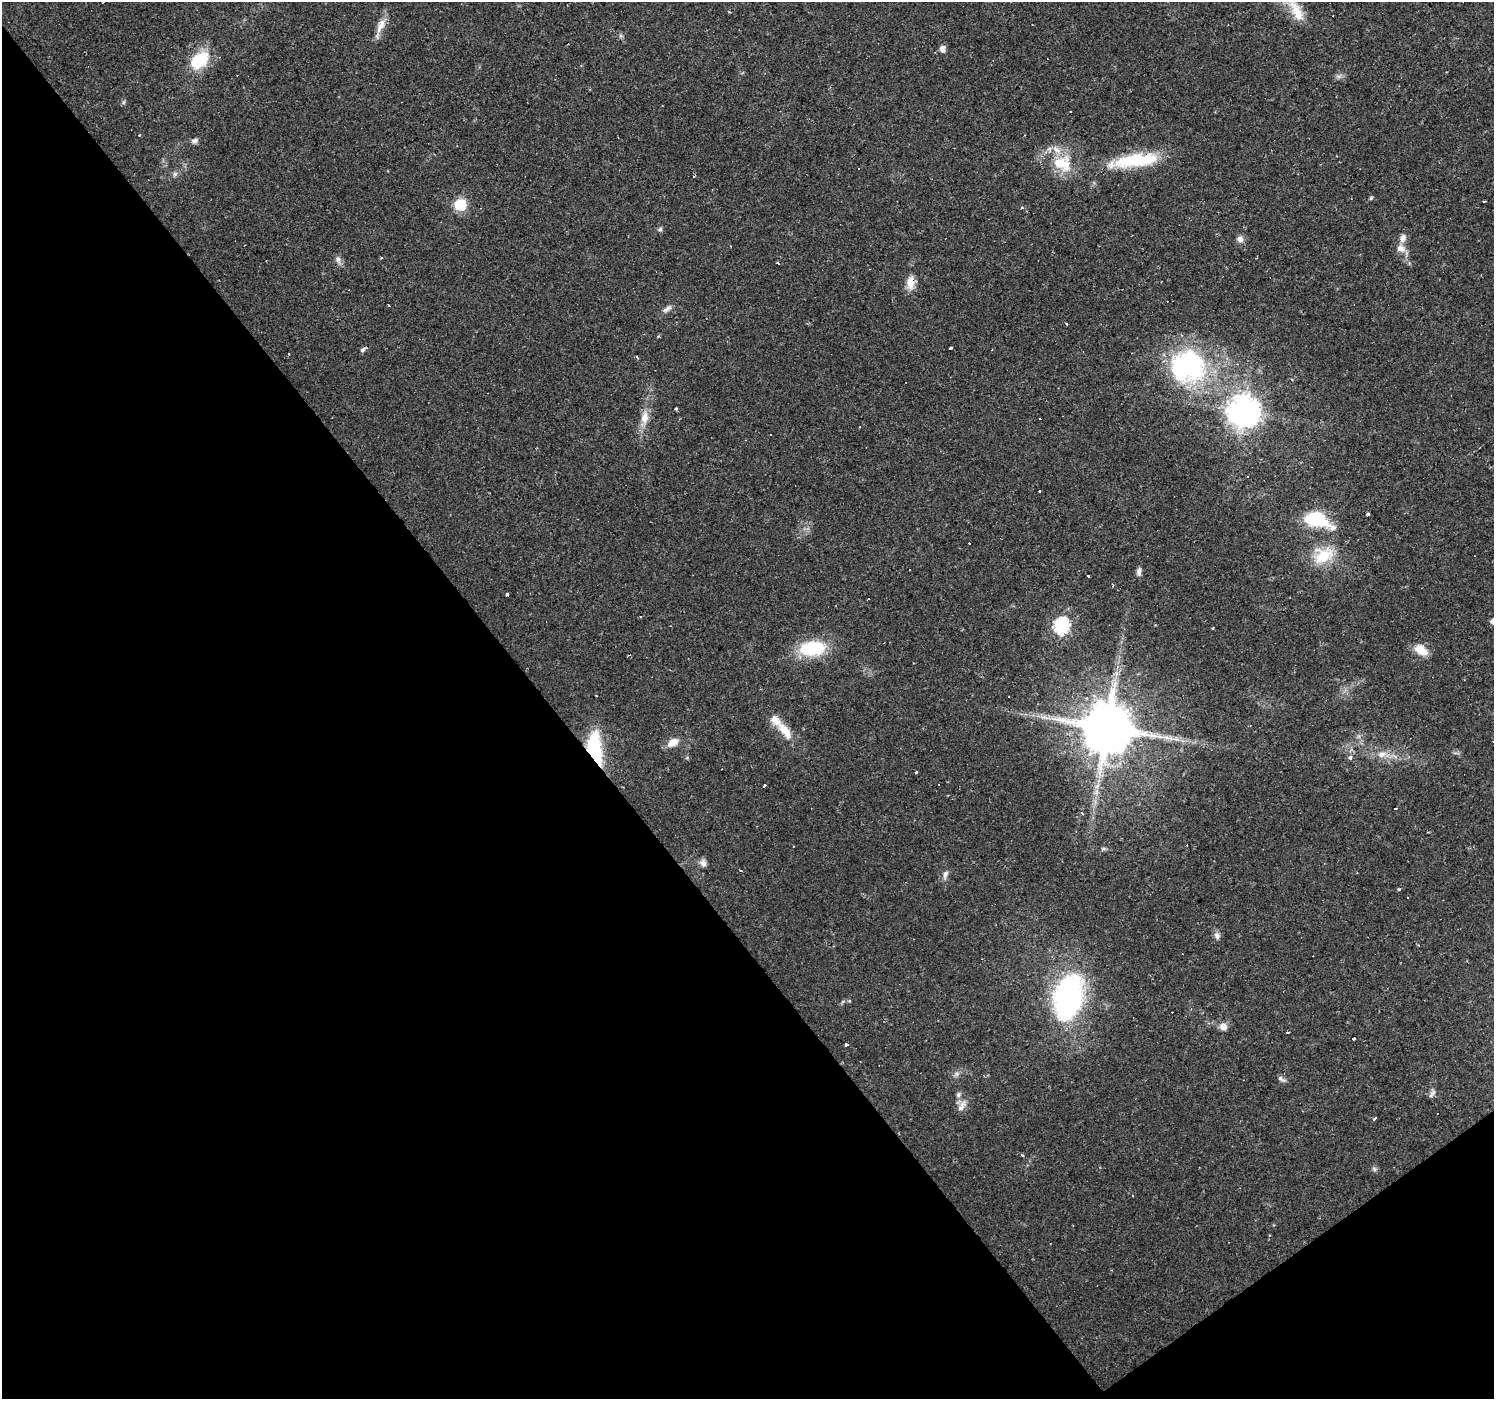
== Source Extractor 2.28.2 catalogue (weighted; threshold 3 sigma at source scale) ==
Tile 14 of 4 x 4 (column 2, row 4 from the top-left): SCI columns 1493-2984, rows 131-1527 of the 5970 x 5910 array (HDU 1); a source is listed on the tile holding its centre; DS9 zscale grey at full resolution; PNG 1496 x 1401 px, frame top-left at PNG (2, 2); no overlay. Shown black and unused: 39% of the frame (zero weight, under 2 of 3 exposures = <1% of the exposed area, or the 3 px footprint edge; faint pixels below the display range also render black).
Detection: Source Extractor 2.28.2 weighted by HDU 2 'WHT'; one run over the whole footprint, this tile lists its part. Background 0.0195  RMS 0.0024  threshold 0.0108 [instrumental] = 3 sigma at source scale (4.5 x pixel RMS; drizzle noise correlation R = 1.50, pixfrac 1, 0.0396/0.0396 arcsec/px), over >= 5 px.
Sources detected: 104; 1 too faint to see at this stretch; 26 cosmic-ray / hot-pixel residue — not listed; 4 inside a brighter listed object's ellipse — not listed separately; the other 73 listed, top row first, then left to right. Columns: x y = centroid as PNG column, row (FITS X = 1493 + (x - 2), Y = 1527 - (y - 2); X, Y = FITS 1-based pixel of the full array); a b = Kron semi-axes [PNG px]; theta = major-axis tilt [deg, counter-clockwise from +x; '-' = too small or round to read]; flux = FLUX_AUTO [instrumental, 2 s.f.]
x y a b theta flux
1297 12 30 14 -66 5.2
381 25 20 9 60 2.8
942 49 6 5 - 1.5
199 60 22 14 40 11
1338 76 9 4 8 0.71
123 102 7 4 88 0.4
1071 112 3 3 - 0.77
194 141 6 6 - 1.1
1135 160 62 15 7 16
1062 163 27 23 -25 9.1
175 174 7 6 - 0.62
694 176 4 2 - 0.21
1371 198 5 5 - 0.35
460 205 6 6 - 22
1022 208 4 3 - 0.38
660 229 7 5 -76 0.51
1403 238 12 8 70 1.4
1240 239 9 8 - 1.1
1401 248 11 9 -27 2
338 260 12 5 -76 0.95
778 263 3 3 - 1.5
910 283 19 11 -88 2.9
667 309 14 6 36 1.1
658 336 4 3 - 0.25
950 348 4 3 - 2.7
363 350 6 5 - 0.65
637 357 6 3 -44 0.26
1187 366 41 37 -4 40
676 408 4 3 - 0.3
1243 412 10 10 - 420
644 418 23 10 81 3.4
1248 476 3 3 - 0.94
1039 491 3 3 - 1.8
1368 513 4 3 - 0.46
1316 519 25 13 -20 14
1323 556 27 21 31 8.5
1139 572 12 6 81 0.89
1087 575 3 3 - 0.83
1113 586 3 3 - 0.53
507 594 3 3 - 1
1061 625 8 7 - 56
1212 628 3 2 - 0.31
812 648 28 16 6 15
1421 650 18 12 -37 3.3
1044 717 13 6 -14 1.5
1107 728 14 13 - 1700
784 729 19 12 -33 3.4
1176 739 9 4 0 0.87
673 742 14 9 28 2.7
594 749 32 13 -82 20
1382 754 20 9 -3 3
1350 758 6 5 - 0.73
916 772 4 2 - 0.19
765 785 4 3 - 0.68
1097 786 8 5 46 0.79
1395 809 3 3 - 1
703 863 10 7 -65 1.1
945 874 12 6 75 1.1
1399 889 4 4 - 0.28
1217 936 10 8 -74 0.98
1068 997 39 25 76 56
1223 1027 10 9 - 1.5
1288 1033 3 3 - 0.97
1354 1038 3 3 - 0.71
847 1045 4 3 - 0.84
956 1074 9 6 16 0.8
1281 1079 11 5 -32 0.76
1432 1093 13 5 52 0.72
958 1095 6 6 - 0.78
963 1103 11 6 34 1.3
1375 1118 4 3 - 1.8
1022 1155 3 3 - 0.22
1374 1169 8 6 -23 0.55
Overlapping masked pixels (flux is a lower limit): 4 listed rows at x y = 1135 160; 910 283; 1107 728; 594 749
Isophote crosses this tile's border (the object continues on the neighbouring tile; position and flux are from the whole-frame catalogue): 1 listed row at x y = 1297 12